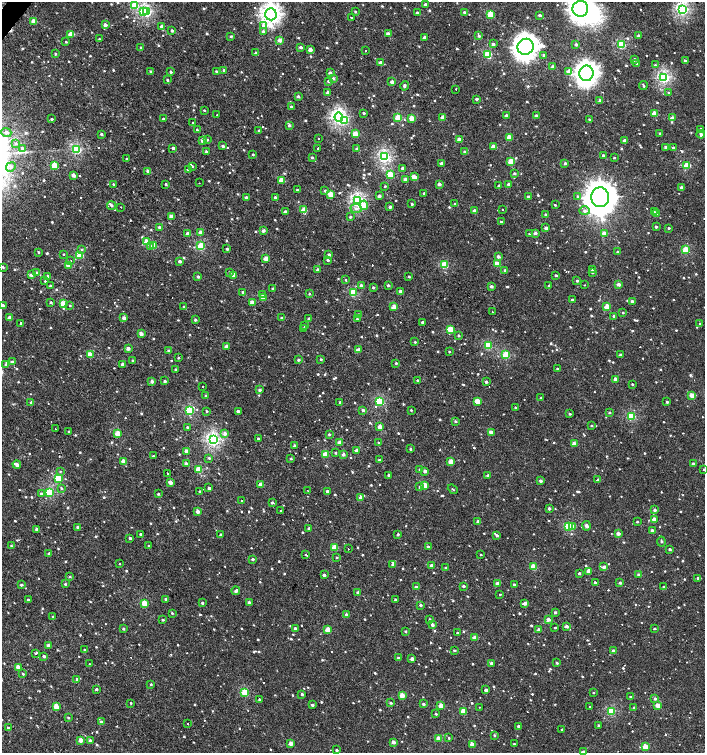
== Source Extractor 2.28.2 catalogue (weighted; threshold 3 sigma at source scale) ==
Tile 11 of 4 x 4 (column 3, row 3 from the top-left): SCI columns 3018-4422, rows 1507-3007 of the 6059 x 6037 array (HDU 1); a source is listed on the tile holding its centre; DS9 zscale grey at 2 x 2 block average (1 PNG px = mean of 2 x 2 image px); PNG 707 x 755 px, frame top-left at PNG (2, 2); each listed source drawn as its Kron ellipse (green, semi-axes under 4 px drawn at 4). Shown black and unused: <1% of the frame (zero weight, under 2 of 3 exposures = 2% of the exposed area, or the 3 px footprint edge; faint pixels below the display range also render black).
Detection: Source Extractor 2.28.2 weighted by HDU 2 'WHT'; one run over the whole footprint, this tile lists its part. Background 0.00127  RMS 0.0039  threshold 0.0174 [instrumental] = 3 sigma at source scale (4.5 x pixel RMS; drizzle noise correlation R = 1.50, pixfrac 1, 0.0396/0.0396 arcsec/px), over >= 5 px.
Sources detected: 1041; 1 inside a brighter object's white glare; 13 cosmic-ray / hot-pixel residue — neither listed nor drawn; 8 inside a brighter listed object's ellipse — not listed separately; of the other 1019, all 500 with FLUX_AUTO >= 0.979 (the completeness limit of this list) listed and drawn (519 fainter detections not listed), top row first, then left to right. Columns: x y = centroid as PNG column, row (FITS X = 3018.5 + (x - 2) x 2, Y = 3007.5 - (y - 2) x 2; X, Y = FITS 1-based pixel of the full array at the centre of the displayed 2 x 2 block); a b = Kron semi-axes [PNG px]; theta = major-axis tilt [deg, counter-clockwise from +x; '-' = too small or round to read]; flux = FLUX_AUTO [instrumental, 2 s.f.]
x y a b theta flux
426 4 2 2 - 3.4
134 6 3 3 - 34
580 9 8 8 - 590
683 9 4 3 - 140
143 11 3 3 - 11
146 12 3 3 - 100
355 12 3 2 - 1.1
464 12 3 2 - 1.8
417 13 2 2 - 3.2
271 14 6 5 - 360
490 14 3 3 - 22
540 15 2 2 - 2.6
351 18 2 2 - 1.4
34 21 3 2 - 11
105 25 3 2 - 4.7
162 26 3 2 - 5.6
263 26 3 3 - 4.6
172 31 2 2 - 2
263 32 3 3 - 2.7
71 34 3 2 - 12
388 34 3 2 - 4.3
231 36 3 3 - 1.4
479 36 3 3 - 1.8
638 36 2 2 - 2.4
425 37 2 2 - 4.7
99 39 3 2 - 1
280 40 3 2 - 6.8
66 42 3 2 - 1.1
493 44 3 2 - 2.6
576 44 2 2 - 3.1
621 45 3 3 - 50
141 47 3 2 - 1
301 47 3 2 - 2.8
526 47 8 7 - 720
310 50 2 2 - 6.6
366 50 2 2 - 3.6
256 53 2 2 - 3.3
56 54 3 2 - 1.1
488 54 3 3 - 45
544 55 3 2 - 1.8
634 59 3 2 - 2
685 61 3 2 - 1.7
380 62 2 2 - 4.2
637 63 3 2 - 2.1
655 65 3 3 - 1.2
553 67 2 2 - 5.3
224 70 3 3 - 1.1
151 71 3 3 - 1.3
569 71 4 3 - 12
171 72 3 2 - 1.8
217 72 2 2 - 1.9
330 73 3 2 - 2.8
587 73 7 7 - 560
664 77 3 3 - 130
333 78 3 3 - 2.3
167 80 2 2 - 1.2
329 81 2 2 - 2.2
392 82 3 2 - 4.7
404 86 5 3 - 1.7
643 86 4 2 - 1.3
456 89 2 2 - 4
328 92 2 2 - 4.1
669 93 3 2 - 1.6
298 96 3 2 - 2.5
476 99 2 2 - 2.7
600 100 4 3 - 2.2
291 107 3 2 - 1.5
204 110 2 2 - 0.99
364 113 2 2 - 1.5
654 113 3 2 - 14
217 115 2 2 - 2
506 115 2 2 - 4.4
536 116 2 2 - 5.3
339 117 4 4 - 180
398 118 3 3 - 25
412 118 3 2 - 12
443 118 3 2 - 11
672 118 3 2 - 7.7
52 119 2 2 - 4.3
163 119 2 2 - 1.2
589 119 3 3 - 1.1
344 121 4 3 - 14
193 123 2 2 - 2.6
289 125 3 2 - 2.6
701 129 2 2 - 1.3
197 130 3 3 - 1.2
259 131 3 2 - 1.5
6 132 5 4 - 2.4
659 133 2 2 - 1
101 134 3 2 - 1.9
356 134 3 3 - 20
701 134 4 2 - 2.5
509 137 3 2 - 13
319 139 2 2 - 1.2
459 139 3 2 - 5.3
203 140 3 2 - 6.3
207 140 3 3 - 1.5
624 140 2 2 - 2.5
16 144 4 3 - 1.2
223 146 3 3 - 2
493 147 3 2 - 8.9
666 147 3 2 - 3
22 148 2 2 - 3.7
173 148 3 2 - 2.4
317 148 2 2 - 1.8
673 148 3 2 - 1.6
76 149 3 3 - 82
357 149 2 2 - 2.9
206 152 3 2 - 1.8
465 152 3 3 - 2.5
253 154 2 2 - 1.6
603 155 2 2 - 2.4
312 157 3 3 - 1.4
384 157 3 3 - 130
614 157 2 2 - 1
126 159 2 2 - 1
510 161 4 3 - 9.2
441 163 2 2 - 3.2
565 163 2 2 - 2.2
54 165 3 3 - 27
687 165 3 3 - 29
192 166 3 3 - 1.1
11 167 5 4 - 2.6
402 168 2 2 - 2.3
188 170 2 2 - 1.6
148 171 3 3 - 2.8
514 173 3 3 - 1.9
73 175 2 2 - 6.5
390 175 3 3 - 32
414 177 3 2 - 11
405 179 3 2 - 2.8
282 180 3 2 - 15
199 183 2 2 - 1.1
114 184 2 2 - 1.3
166 184 2 2 - 1.2
439 184 2 2 - 4.2
509 184 2 2 - 4.3
385 186 2 2 - 1.4
499 186 2 2 - 2.2
681 187 3 2 - 3
297 190 2 2 - 1.1
325 191 3 3 - 1.1
424 193 2 2 - 1.4
331 194 3 2 - 17
379 196 2 2 - 3.3
577 196 4 3 - 1.3
246 197 2 2 - 1.9
275 197 2 2 - 1.7
529 197 2 2 - 3.1
600 197 10 9 - 2000
358 200 4 3 - 150
412 204 2 2 - 1.8
455 204 3 2 - 1.3
111 205 5 3 - 2.2
364 205 4 3 - 11
555 205 2 2 - 0.99
121 207 2 2 - 1.5
390 207 2 2 - 2.8
356 208 6 4 -6 3
304 210 3 2 - 17
502 210 2 2 - 4
474 211 3 2 - 4.5
585 211 5 4 - 3
285 212 2 2 - 4.2
654 212 2 2 - 1.1
657 214 3 2 - 0.98
546 215 3 2 - 2.5
171 216 2 2 - 7.2
350 217 3 3 - 1.4
501 222 2 2 - 1
159 227 2 2 - 2.6
656 227 2 2 - 2
546 228 2 2 - 5
669 228 3 2 - 1
263 231 3 2 - 3.4
200 232 3 2 - 4.6
187 233 3 3 - 2.3
535 233 2 2 - 3.2
604 233 3 2 - 6.1
530 234 2 2 - 1.1
147 242 3 3 - 18
154 245 3 2 - 12
150 246 4 4 - 1.7
201 246 3 3 - 43
82 249 3 3 - 1
227 249 2 2 - 1.8
686 250 3 3 - 33
39 252 3 2 - 1.1
618 252 2 2 - 2.9
64 254 2 2 - 4.5
80 255 3 3 - 25
329 255 2 2 - 4.2
498 257 2 2 - 3.3
266 258 3 2 - 13
328 260 2 2 - 1.8
70 261 2 2 - 1.7
180 261 2 2 - 2.9
497 264 3 2 - 13
69 265 3 2 - 13
444 265 3 3 - 36
3 267 3 2 - 1
592 269 2 2 - 1.7
318 270 2 2 - 3.8
505 270 2 2 - 1.9
230 272 3 3 - 1.1
37 273 3 2 - 4
592 273 3 2 - 1.2
31 275 3 3 - 2.3
234 275 3 2 - 11
556 275 2 2 - 1.7
48 276 3 2 - 3.5
198 277 2 2 - 2.5
409 277 3 2 - 1.2
346 280 2 2 - 1.4
45 281 2 2 - 1.1
577 281 2 2 - 1.8
618 284 2 2 - 5
361 285 3 3 - 3.3
388 285 2 2 - 1.9
584 285 2 2 - 1.2
50 286 3 3 - 1.6
491 286 2 2 - 3.6
549 286 2 2 - 1.9
373 288 3 2 - 1.7
273 289 2 2 - 3
400 291 2 2 - 3.2
243 292 3 3 - 1.6
353 293 3 3 - 36
263 294 3 3 - 2.4
309 294 3 2 - 1.2
263 297 3 2 - 9
572 300 3 2 - 5.2
632 301 3 2 - 2.2
51 302 3 3 - 1.5
252 302 2 2 - 11
63 303 3 3 - 16
3 305 2 2 - 2.7
70 305 2 2 - 2
184 307 3 2 - 1.4
394 307 3 2 - 12
607 307 3 3 - 16
492 312 2 2 - 2
623 312 2 2 - 0.98
359 315 2 2 - 3.6
614 316 2 2 - 1.6
10 318 2 2 - 8
124 318 2 2 - 4.1
282 318 2 2 - 2.7
309 319 2 2 - 1.7
357 319 3 2 - 1.4
195 320 2 2 - 1.9
423 322 3 2 - 3.4
20 323 2 2 - 8.2
700 324 2 2 - 1.3
305 326 2 2 - 1.7
304 329 2 2 - 1.1
450 329 3 3 - 19
141 334 2 2 - 5.3
459 335 3 3 - 1.6
415 342 2 2 - 1.1
488 345 3 3 - 40
227 346 2 2 - 5.8
128 348 2 2 - 4.4
358 350 2 2 - 9
169 351 3 3 - 2.5
449 352 2 2 - 0.99
90 355 3 3 - 15
506 355 3 3 - 39
621 355 2 2 - 2.9
178 358 2 2 - 1.4
321 359 2 2 - 1.1
133 360 2 2 - 1.4
298 360 2 2 - 1.8
12 362 3 2 - 4.1
396 363 3 2 - 1.2
122 364 2 2 - 3.3
6 365 3 3 - 2.5
175 369 2 2 - 1.1
557 369 3 2 - 1.3
615 379 2 2 - 6.1
417 380 2 2 - 1.5
152 381 3 2 - 3.7
165 381 3 2 - 1.7
486 382 2 2 - 2.5
632 384 2 2 - 1
203 387 2 2 - 1.1
260 390 2 2 - 3.2
692 395 3 2 - 12
206 396 2 2 - 2.1
541 398 2 2 - 1.2
379 401 3 3 - 53
477 401 3 2 - 16
31 402 3 3 - 2.1
340 402 2 2 - 1.2
667 402 2 2 - 1.9
515 407 2 2 - 1.4
190 410 3 3 - 54
363 410 3 2 - 2.4
411 410 2 2 - 1
207 411 3 2 - 1.2
238 411 3 3 - 2.7
610 412 3 2 - 1.5
570 414 3 2 - 1.4
631 416 3 3 - 45
455 421 3 3 - 1.4
591 426 3 2 - 1.2
187 427 2 2 - 1.5
380 427 3 2 - 13
55 429 2 2 - 2
69 432 2 2 - 1.4
491 432 3 2 - 8.8
225 433 3 3 - 3.8
118 434 3 3 - 19
329 434 3 3 - 1.3
258 438 2 2 - 1.4
213 440 3 3 - 160
340 442 2 2 - 9.6
378 443 2 2 - 1.3
574 444 3 2 - 11
294 446 2 2 - 2.3
410 449 2 2 - 1.1
357 450 2 2 - 6.7
187 451 3 2 - 7.1
336 453 3 3 - 1
325 454 3 2 - 13
343 454 2 2 - 3.5
153 456 3 3 - 1.1
209 458 3 3 - 1.2
291 459 3 3 - 1.1
379 460 3 3 - 1.1
123 461 2 2 - 7.6
451 462 3 3 - 12
186 463 3 2 - 3.4
17 464 4 2 - 5.3
693 464 2 2 - 2
199 469 3 3 - 26
420 469 3 3 - 1.1
704 469 2 2 - 1.1
60 471 2 2 - 1.5
425 471 3 2 - 4.8
167 473 2 2 - 2.5
388 475 2 2 - 1.4
488 476 2 2 - 2.5
58 478 3 3 - 29
598 480 3 2 - 2.9
541 481 3 2 - 2
170 482 3 2 - 6.7
261 485 2 2 - 9.1
425 485 3 3 - 16
420 487 3 3 - 1.9
61 488 4 3 - 1.3
209 488 2 2 - 2.4
453 489 5 2 - 0.99
200 491 2 2 - 1.7
308 491 2 2 - 2.3
327 491 2 2 - 2.5
49 492 3 3 - 58
41 494 3 3 - 1.8
158 494 2 2 - 1.5
360 498 3 2 - 4.9
241 501 2 2 - 1.1
272 503 2 2 - 2.4
549 509 3 2 - 2
655 510 2 2 - 3.1
281 511 2 2 - 1.4
198 512 2 2 - 6.3
654 519 2 2 - 6.9
478 521 2 2 - 3.7
637 522 2 2 - 0.99
569 526 3 3 - 25
572 526 3 3 - 11
586 526 5 3 - 3
78 527 2 2 - 2.2
309 528 3 2 - 1.4
37 529 2 2 - 3.4
653 531 3 2 - 3.7
618 533 2 2 - 5.2
141 534 2 2 - 2.1
220 534 2 2 - 1
398 534 2 2 - 1.5
497 535 3 2 - 2.1
130 538 2 2 - 2.2
661 541 5 3 - 1.3
11 546 3 3 - 1.1
149 546 3 2 - 1.1
428 547 2 2 - 3
335 548 3 3 - 21
348 549 2 2 - 1
670 549 2 2 - 1.8
49 554 3 3 - 1.8
306 555 2 2 - 3.8
481 555 2 2 - 0.99
337 557 3 2 - 1.1
252 559 2 2 - 2.4
119 563 2 2 - 1.3
392 565 3 3 - 1.1
431 565 2 2 - 4.2
533 567 3 3 - 22
604 567 3 2 - 3.6
446 568 3 2 - 2.3
588 571 3 3 - 3.1
579 573 2 2 - 2
324 575 2 2 - 2.7
639 575 2 2 - 3.7
70 577 3 3 - 1.1
698 578 2 2 - 2.7
497 583 3 2 - 5.2
595 583 2 2 - 4
620 583 3 2 - 1.9
65 584 3 2 - 1.3
21 585 2 2 - 2.4
514 585 2 2 - 3.7
463 586 2 2 - 2.4
416 587 3 2 - 2.5
664 587 2 2 - 1.3
236 591 4 3 - 2.9
358 592 2 2 - 2.7
500 595 3 2 - 2.2
166 599 3 2 - 1.7
28 600 3 2 - 1.4
395 600 2 2 - 2.2
249 602 2 2 - 3.5
144 603 3 3 - 24
202 603 3 2 - 1.9
525 603 3 2 - 5.1
420 605 2 2 - 2.2
555 612 2 2 - 2.2
172 613 3 2 - 1.1
346 615 2 2 - 4.1
53 617 2 2 - 1.2
430 619 2 2 - 1.5
548 619 3 3 - 3.9
163 620 2 2 - 1.8
432 625 2 2 - 3.6
566 626 2 2 - 4.4
295 628 2 2 - 1.9
555 628 2 2 - 0.98
123 629 2 2 - 1.5
654 629 2 2 - 1.4
328 630 3 3 - 18
539 630 2 2 - 3.6
405 631 3 3 - 1
457 633 2 2 - 1.2
475 637 3 2 - 7.4
48 646 2 2 - 6.1
85 650 3 2 - 1.2
454 650 3 2 - 1.4
613 651 2 2 - 4.9
36 653 3 2 - 1.9
44 656 2 2 - 3.3
398 658 2 2 - 2.2
412 659 2 2 - 5
491 663 2 2 - 2.7
557 663 2 2 - 1.7
89 664 2 2 - 2
18 667 3 2 - 12
23 674 3 2 - 1.3
77 679 3 3 - 1.1
151 684 2 2 - 1.2
96 689 2 2 - 2.1
486 690 2 2 - 4.1
245 692 3 3 - 34
593 693 2 2 - 1
302 694 2 2 - 2.2
402 695 3 2 - 13
630 697 3 2 - 1
259 699 2 2 - 1.2
655 699 3 3 - 2.1
131 703 2 2 - 1
391 703 2 2 - 1.6
423 704 3 3 - 1.6
312 705 3 2 - 2.1
658 705 3 2 - 11
441 706 3 2 - 11
56 707 3 3 - 16
479 707 2 2 - 1.4
590 707 2 2 - 1
634 708 2 2 - 2.8
463 711 3 2 - 18
611 711 3 3 - 47
436 714 2 2 - 1.1
68 718 2 2 - 1.3
101 722 3 3 - 2
188 724 2 2 - 1.4
598 725 2 2 - 1.5
519 726 2 2 - 2.8
8 728 3 2 - 1.8
562 730 2 2 - 1.7
494 736 3 3 - 1.1
439 738 3 2 - 10
449 738 3 2 - 0.98
81 740 2 2 - 11
90 741 2 2 - 4.2
393 742 2 2 - 5.5
291 743 2 2 - 8.2
472 744 3 2 - 9.1
514 744 2 2 - 1.5
645 746 3 2 - 15
336 750 2 2 - 1.9
583 752 2 2 - 4.4
Isophote crosses this tile's border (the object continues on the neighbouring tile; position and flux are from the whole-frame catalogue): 5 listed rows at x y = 580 9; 271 14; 3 305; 704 469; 583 752